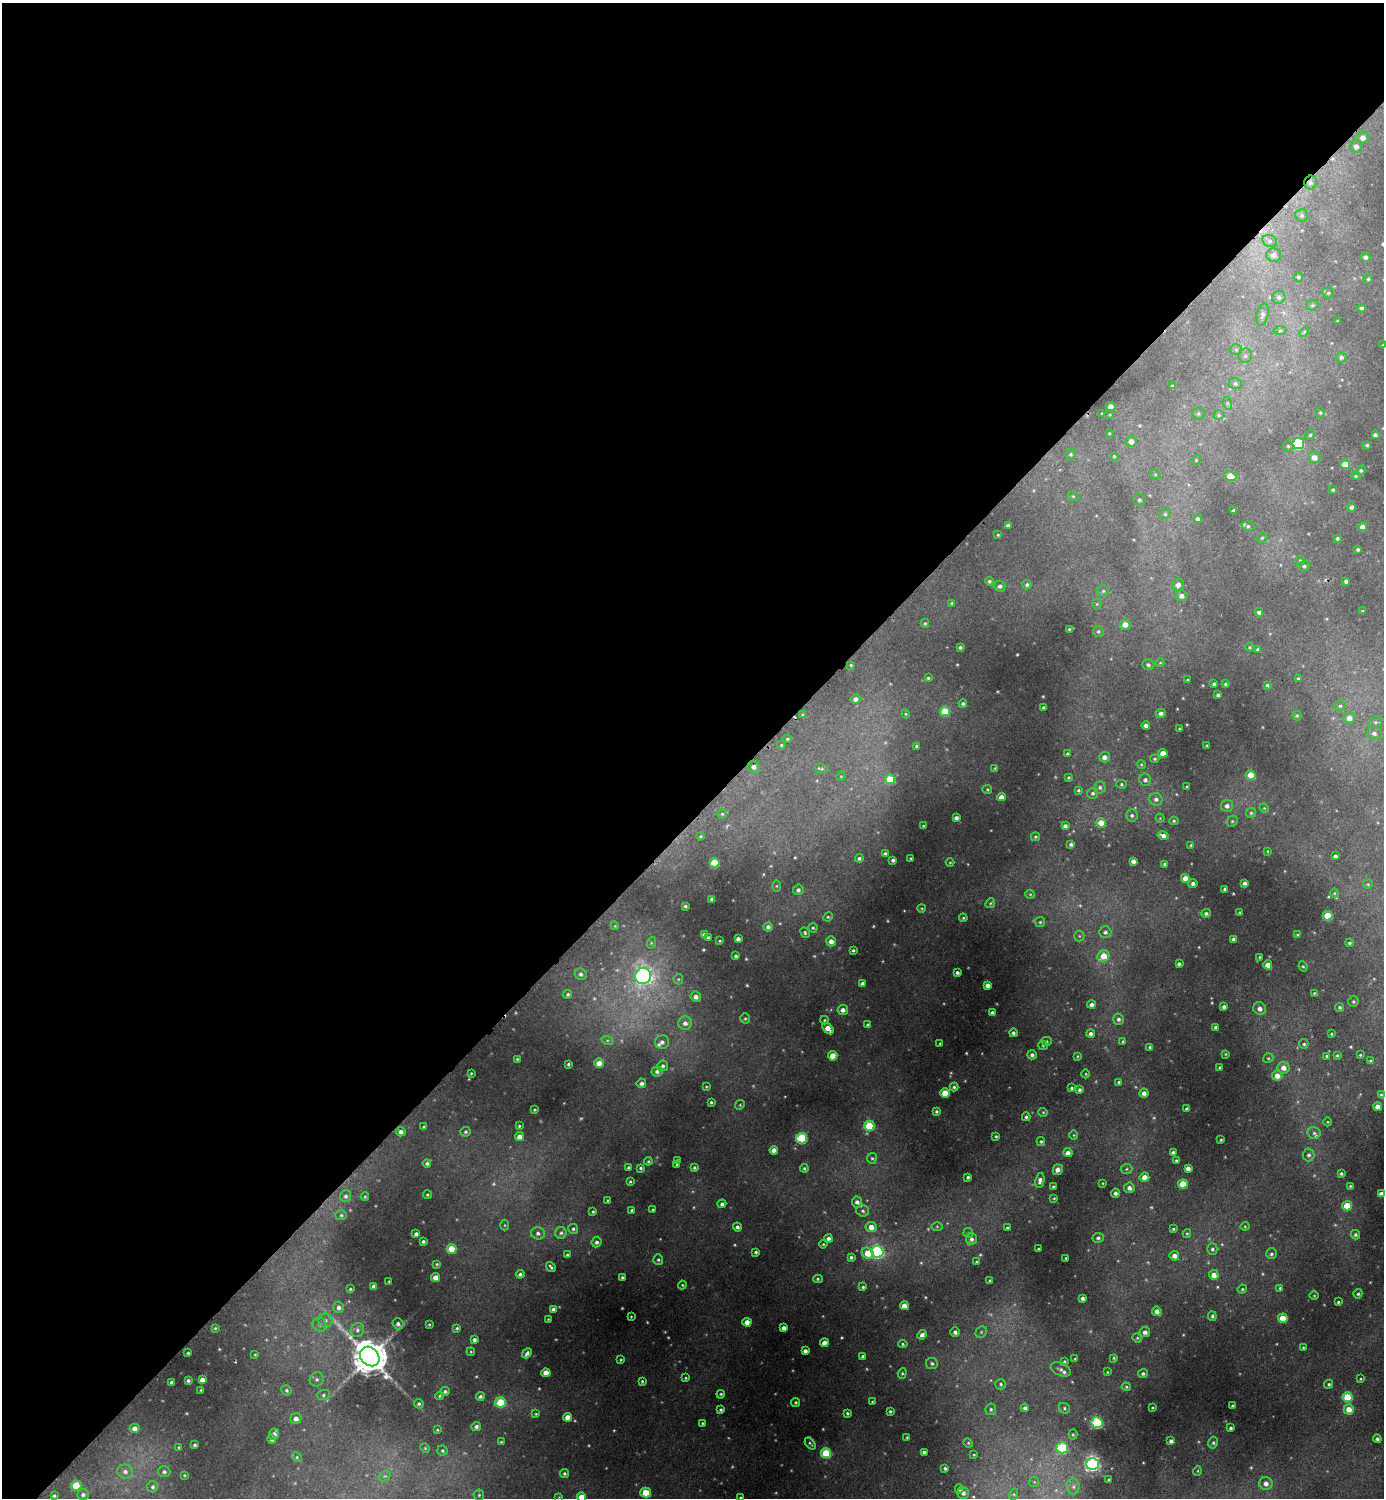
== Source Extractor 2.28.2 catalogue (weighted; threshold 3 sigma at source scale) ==
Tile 2 of 4 x 4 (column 2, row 1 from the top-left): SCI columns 1546-2927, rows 4496-5991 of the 5996 x 5997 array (HDU 1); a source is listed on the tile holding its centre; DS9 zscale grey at full resolution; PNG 1386 x 1500 px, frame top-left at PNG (2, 3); each listed source drawn as its Kron ellipse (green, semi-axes under 4 px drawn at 4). Shown black and unused: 55% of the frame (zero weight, under 2 of 3 exposures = <1% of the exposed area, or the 3 px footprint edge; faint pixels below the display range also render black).
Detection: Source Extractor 2.28.2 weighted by HDU 2 'WHT'; one run over the whole footprint, this tile lists its part. Background 0.0503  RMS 0.0059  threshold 0.0264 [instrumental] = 3 sigma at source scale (4.5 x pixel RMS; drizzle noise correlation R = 1.50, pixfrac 1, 0.05/0.05 arcsec/px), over >= 5 px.
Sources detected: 535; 11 too faint to see at this stretch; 2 cosmic-ray / hot-pixel residue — neither listed nor drawn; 7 inside a brighter listed object's ellipse — not listed separately; of the other 515, all 500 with FLUX_AUTO >= 0.441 (the completeness limit of this list) listed and drawn (15 fainter detections not listed), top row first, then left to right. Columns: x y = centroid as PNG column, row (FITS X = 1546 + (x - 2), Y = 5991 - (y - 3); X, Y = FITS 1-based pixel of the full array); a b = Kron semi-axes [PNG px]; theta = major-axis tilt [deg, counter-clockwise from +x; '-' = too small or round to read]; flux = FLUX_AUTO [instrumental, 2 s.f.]
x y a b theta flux
1363 138 6 6 - 3.9
1356 146 6 6 - 3.2
1311 183 7 6 - 1.9
1302 215 6 6 - 1.4
1270 241 7 6 - 1.6
1273 255 7 7 - 2.6
1365 257 5 5 - 2
1298 277 4 4 - 1
1368 279 5 4 - 0.9
1328 293 5 5 - 1.1
1279 297 7 6 - 1.6
1312 305 6 5 - 1.1
1362 308 4 4 - 1.4
1262 315 11 6 76 2
1338 321 3 3 - 0.91
1280 330 6 4 2 0.91
1304 332 6 3 47 0.69
1383 345 3 2 - 0.54
1236 350 6 5 - 1.2
1245 356 7 6 - 1.8
1341 357 5 5 - 1.6
1235 383 6 6 - 1.5
1172 386 3 3 - 0.81
1227 403 6 4 -72 0.87
1111 407 5 4 - 6.6
1320 412 5 4 - 0.78
1102 413 3 2 - 0.48
1198 413 6 6 - 1.2
1110 415 4 2 - 0.46
1219 415 5 5 - 1.1
1109 433 2 2 - 0.45
1310 435 5 4 - 0.96
1375 435 4 3 - 1.2
1131 441 5 5 - 4
1298 444 6 5 - 48
1367 445 4 3 - 0.91
1288 446 5 5 - 0.99
1071 454 5 5 - 0.99
1114 456 4 3 - 0.59
1314 457 6 5 - 4.4
1196 460 5 4 - 0.67
1345 464 5 5 - 7.2
1361 470 5 5 - 0.95
1155 474 5 3 - 0.65
1230 476 6 4 -11 8.7
1356 476 4 4 - 0.78
1333 490 4 4 - 0.92
1073 496 6 3 -19 0.69
1139 500 6 6 - 1.2
1351 507 4 4 - 1.8
1233 511 3 3 - 1.1
1165 514 5 5 - 1.2
1198 519 4 4 - 1.7
1008 526 4 3 - 1.6
1248 526 6 4 -14 1.2
1363 527 4 4 - 4.1
998 535 3 3 - 0.6
1262 538 6 5 - 0.85
1337 538 4 4 - 1.1
1358 549 3 3 - 1.1
1300 560 5 4 - 0.73
1304 566 5 5 - 1.2
989 581 4 4 - 1.1
1346 581 4 3 - 1.4
1027 585 5 4 - 1.2
1178 585 6 5 - 3.5
1000 586 5 5 - 1.7
1103 591 6 6 - 1.3
1182 596 6 5 - 3
952 603 4 3 - 0.67
1097 604 5 5 - 0.68
1362 611 3 3 - 0.48
1259 612 4 4 - 1.5
925 623 4 4 - 0.79
1125 624 5 5 - 5.2
1069 629 4 3 - 0.8
1098 631 5 5 - 1.2
960 647 4 3 - 1.2
1249 647 4 3 - 0.56
1258 649 3 3 - 1.2
1160 663 4 3 - 0.46
851 665 4 4 - 0.7
1148 665 6 5 - 1.3
928 678 3 3 - 0.77
1298 678 3 3 - 0.62
1188 680 3 2 - 0.59
1214 684 4 3 - 1.3
1225 684 3 3 - 0.88
1267 685 3 3 - 0.97
1218 695 3 3 - 1.2
856 699 5 4 - 2.9
963 703 4 4 - 1.2
1340 706 6 5 - 1.3
1043 707 3 3 - 0.8
945 711 5 5 - 16
1161 713 5 4 - 2.3
906 714 4 4 - 0.57
803 715 4 4 - 0.88
1297 715 5 4 - 0.74
1349 718 6 6 - 4.5
1375 722 7 5 21 1.5
1146 725 4 4 - 2.5
1180 729 3 2 - 0.71
1374 733 7 7 - 2.4
787 739 4 3 - 0.77
781 745 4 4 - 0.7
1207 745 3 2 - 0.52
917 746 4 3 - 0.9
1163 753 4 4 - 7
1067 754 4 3 - 0.7
1104 757 5 5 - 3.5
1155 759 4 3 - 0.77
1141 764 4 3 - 0.6
754 767 6 6 - 2.5
995 768 4 3 - 0.55
822 769 7 5 -16 0.99
1251 775 5 4 - 12
841 776 5 4 - 0.55
1068 777 3 3 - 0.87
890 779 5 5 - 18
1145 780 6 6 - 1.7
1121 784 5 4 - 0.82
1100 787 6 6 - 1.5
1187 787 3 2 - 0.63
987 789 5 4 - 0.73
1078 790 3 3 - 0.82
1093 793 5 5 - 1.3
1001 797 4 4 - 3.4
1156 799 6 6 - 2
1227 806 6 6 - 2.3
1264 808 5 4 - 0.57
1251 813 5 5 - 0.96
722 814 4 4 - 0.75
1132 815 6 6 - 1.3
956 818 4 3 - 1.7
1160 818 4 4 - 0.59
1174 821 5 4 - 0.84
1232 821 6 5 - 0.97
1101 823 5 4 - 8.9
923 826 3 2 - 0.47
1065 826 4 4 - 2.1
1163 835 5 4 - 2.4
701 836 4 3 - 0.67
1035 837 4 3 - 0.78
1071 844 4 3 - 1.4
1191 845 3 3 - 0.65
1267 851 4 2 - 0.45
885 854 4 3 - 1.2
1335 856 4 3 - 1.3
859 858 4 4 - 1.2
911 858 3 2 - 0.52
893 860 3 3 - 1.3
1133 861 4 4 - 2.8
950 862 4 3 - 0.48
714 863 5 5 - 18
1165 864 3 3 - 0.98
1185 878 4 4 - 5.5
1193 883 4 4 - 1.9
1244 883 4 3 - 1.8
1368 884 5 4 - 0.75
776 886 6 4 -89 0.66
1225 889 4 3 - 1.4
798 890 5 5 - 1.8
1334 893 4 4 - 0.58
1030 894 5 4 - 0.65
712 899 4 4 - 1.6
990 903 5 4 - 0.77
685 906 3 3 - 1
922 908 4 3 - 0.51
1240 912 3 3 - 0.68
1206 913 5 4 - 1.5
1328 916 5 4 - 20
828 917 5 4 - 0.81
963 918 4 3 - 0.7
1040 922 5 5 - 0.81
615 926 4 3 - 0.51
768 927 4 4 - 1.9
813 928 4 4 - 0.9
1105 932 6 6 - 1.6
805 933 6 4 -62 1
704 934 4 3 - 1.4
1297 935 3 3 - 0.63
1079 936 5 5 - 0.75
708 938 3 3 - 1.4
738 939 4 4 - 2
1234 939 4 4 - 2.6
720 941 3 2 - 0.52
831 941 5 5 - 3.7
651 943 6 4 73 0.78
1350 943 4 4 - 1
853 950 4 3 - 0.93
736 956 3 3 - 1.1
1103 956 6 5 - 12
1260 957 3 3 - 0.58
1179 964 4 3 - 1.3
1268 965 4 4 - 6.2
1303 966 5 4 - 0.84
957 973 3 3 - 1.4
581 974 6 5 - 1.6
643 976 8 8 - 200
678 979 5 5 - 0.85
863 984 4 4 - 2.3
988 985 4 4 - 3.4
1314 993 3 2 - 0.55
568 994 4 4 - 1
696 997 5 5 - 3
1353 1001 6 5 - 1
1091 1004 4 4 - 1.9
1224 1007 4 3 - 1.6
1340 1007 5 4 - 1.1
1260 1009 6 6 - 3.1
843 1010 5 5 - 2.8
992 1013 4 3 - 1.4
745 1018 5 4 - 0.94
1118 1019 5 5 - 1.7
825 1020 4 4 - 0.7
685 1023 7 6 - 3.2
868 1025 4 4 - 1.7
1215 1027 3 3 - 1.1
828 1028 7 4 -46 5.7
1013 1033 4 4 - 1.4
1091 1033 4 4 - 1.9
1331 1034 3 3 - 0.62
607 1040 6 4 -18 0.89
1046 1041 5 4 - 0.84
1123 1041 4 3 - 0.63
662 1042 7 6 - 2.4
940 1043 3 2 - 0.59
1304 1044 5 4 - 1
1043 1046 5 4 - 0.69
1150 1047 4 3 - 0.84
1226 1054 3 3 - 0.56
1032 1055 5 4 - 1.8
1337 1055 3 3 - 0.78
1360 1055 3 3 - 0.61
833 1056 4 4 - 8.6
1077 1056 3 3 - 0.57
1326 1056 4 3 - 0.7
1268 1058 5 4 - 0.79
517 1059 3 3 - 0.63
1371 1061 4 4 - 1.2
599 1063 5 5 - 5.4
568 1064 3 3 - 0.92
663 1066 5 5 - 1.5
1220 1068 3 3 - 0.98
1284 1068 6 6 - 4.8
657 1071 6 5 - 1.9
471 1073 3 2 - 0.63
1086 1074 4 3 - 0.47
1277 1076 5 5 - 6.4
1119 1082 3 3 - 1.3
641 1083 5 4 - 2
706 1087 3 3 - 0.55
954 1087 4 4 - 1.1
1071 1088 3 3 - 0.96
1079 1090 4 4 - 1.4
945 1093 4 4 - 12
1144 1093 4 4 - 2.7
1381 1095 4 4 - 0.83
711 1102 3 3 - 0.87
740 1105 5 4 - 0.68
1378 1107 4 4 - 5
1187 1109 3 3 - 1.5
535 1110 3 2 - 0.64
936 1111 4 3 - 0.91
1043 1112 5 4 - 0.71
1026 1117 4 4 - 1.2
1328 1122 4 3 - 0.47
519 1126 4 4 - 0.74
869 1126 5 5 - 27
424 1127 4 3 - 0.68
401 1132 5 4 - 2.6
466 1132 5 5 - 1.1
1314 1133 6 6 - 1.5
1074 1135 4 3 - 0.44
996 1136 3 3 - 0.75
519 1137 4 4 - 4
802 1138 5 5 - 37
1221 1140 3 2 - 0.59
1041 1142 4 3 - 0.85
774 1150 4 4 - 3.5
1173 1152 4 3 - 1.3
1068 1153 4 4 - 3.1
1309 1155 6 6 - 1.7
872 1158 5 5 - 0.97
677 1160 3 2 - 0.59
648 1161 4 4 - 0.74
1176 1161 4 3 - 0.83
427 1163 4 4 - 1.2
677 1165 4 3 - 0.74
629 1168 3 3 - 1.2
641 1168 3 3 - 0.88
694 1168 4 4 - 0.99
804 1168 4 4 - 0.91
1188 1168 4 4 - 2.9
1127 1169 6 5 - 0.93
1058 1170 5 5 - 3.3
1341 1173 4 4 - 1.2
968 1177 3 3 - 1
1144 1177 5 4 - 4.9
1040 1180 8 4 80 2.1
630 1181 3 3 - 0.67
1103 1183 4 3 - 0.46
1183 1184 5 4 - 15
1350 1186 3 3 - 0.6
1053 1187 3 3 - 1.2
1129 1188 5 5 - 2.5
1115 1193 4 4 - 1.8
1381 1194 4 4 - 3.9
427 1195 4 3 - 0.66
346 1196 6 5 - 1.7
365 1197 4 3 - 0.68
1054 1198 4 3 - 0.61
608 1200 3 2 - 0.57
857 1202 5 5 - 2.1
722 1204 4 4 - 1.7
1347 1206 5 4 - 15
632 1210 4 3 - 1.3
653 1210 3 3 - 0.61
863 1211 6 5 - 1.3
593 1212 3 3 - 0.8
341 1215 6 5 - 1.2
504 1225 5 3 - 0.6
937 1226 6 4 -1 0.78
1245 1226 4 4 - 0.58
737 1227 4 4 - 1.8
871 1227 5 5 - 5.1
1007 1228 4 3 - 0.93
573 1229 5 5 - 1.2
1173 1229 4 3 - 0.81
538 1233 7 6 - 1.9
561 1233 6 5 - 1.5
968 1233 5 5 - 0.82
1187 1233 4 4 - 0.66
416 1234 4 3 - 1.6
1355 1235 5 4 - 1.2
828 1238 4 4 - 1.9
1098 1238 5 5 - 1.4
972 1239 5 5 - 2
423 1241 3 3 - 1.2
597 1242 5 5 - 1.8
823 1244 4 3 - 0.64
451 1249 5 5 - 12
1038 1249 3 2 - 0.62
1212 1249 6 5 - 1.3
756 1252 4 3 - 1.1
877 1252 6 6 - 97
868 1253 6 5 - 11
1271 1254 5 5 - 1.3
567 1255 4 3 - 0.94
1174 1256 5 4 - 3.6
851 1257 3 3 - 1.1
1066 1258 3 2 - 0.53
658 1260 5 5 - 1.1
976 1262 4 3 - 0.65
437 1264 4 3 - 0.68
551 1267 5 3 - 1.1
520 1274 4 4 - 1.5
1214 1275 5 5 - 4.8
435 1277 4 4 - 5.1
622 1277 3 3 - 0.97
818 1279 5 4 - 0.85
389 1281 3 2 - 0.55
990 1281 3 3 - 0.8
682 1285 4 4 - 0.64
374 1286 4 4 - 2.4
863 1287 4 3 - 0.85
1280 1288 4 4 - 0.79
350 1289 3 3 - 0.8
1242 1289 5 4 - 0.76
1358 1294 5 4 - 0.97
1314 1296 5 3 - 0.49
1083 1298 4 3 - 1.8
1338 1302 3 3 - 0.88
904 1306 4 4 - 6.1
339 1307 6 5 - 2.3
553 1309 4 4 - 2.3
1157 1311 5 4 - 3.1
631 1316 3 2 - 0.46
1212 1316 5 4 - 1.1
1283 1318 5 4 - 15
548 1319 3 2 - 0.44
325 1320 7 7 - 2.3
747 1322 4 4 - 4.8
398 1324 5 5 - 2.1
429 1324 3 2 - 0.54
320 1325 7 6 - 1.8
215 1328 3 2 - 0.63
457 1328 4 3 - 0.82
784 1328 4 4 - 2.7
357 1330 7 6 - 1.7
955 1332 5 4 - 2.1
981 1332 6 5 - 1
1145 1332 5 5 - 2.6
922 1335 5 4 - 2.5
1137 1338 5 4 - 0.71
474 1340 4 3 - 1.6
824 1343 4 4 - 4.8
903 1344 4 4 - 0.8
1303 1348 4 3 - 0.6
805 1351 4 4 - 2.3
471 1352 4 3 - 0.51
188 1353 3 3 - 0.68
527 1353 5 3 - 1.6
255 1354 3 3 - 0.52
370 1356 11 8 -45 1500
863 1356 4 3 - 1.5
1114 1358 3 2 - 0.62
1075 1359 3 3 - 0.52
621 1360 4 3 - 0.68
1064 1361 4 4 - 0.74
932 1363 6 5 - 1.4
1061 1369 10 6 -22 2.1
1107 1372 3 3 - 0.48
546 1373 4 4 - 8.1
902 1373 5 4 - 0.82
1143 1374 5 4 - 1.2
686 1378 4 3 - 0.67
317 1379 7 6 - 1.8
1360 1379 4 3 - 0.54
188 1380 3 3 - 1.1
202 1380 4 4 - 3.8
642 1381 4 3 - 0.84
171 1382 3 3 - 1.3
1001 1384 5 5 - 1.1
1329 1384 5 4 - 0.96
1126 1387 4 3 - 0.7
201 1390 3 2 - 0.49
286 1390 5 5 - 1.2
445 1391 5 4 - 1.4
721 1394 4 4 - 0.9
323 1395 6 5 - 1.4
439 1396 4 4 - 0.65
480 1396 4 4 - 1.4
1347 1397 5 5 - 21
500 1402 5 5 - 22
796 1402 4 4 - 0.84
872 1402 4 3 - 0.54
419 1404 5 4 - 0.99
1232 1406 3 3 - 1.3
1025 1408 4 4 - 1.7
1064 1408 6 5 - 1.1
1153 1408 3 3 - 0.61
991 1409 6 5 - 1.1
1349 1409 5 5 - 6.9
721 1410 3 3 - 1
890 1411 3 3 - 0.95
847 1413 4 4 - 0.97
536 1414 4 3 - 0.6
568 1417 4 4 - 5.3
296 1419 5 5 - 3.5
702 1423 3 3 - 0.67
1097 1423 5 5 - 63
476 1426 5 4 - 1.8
134 1428 5 4 - 3.5
1231 1428 3 3 - 1
437 1430 4 3 - 0.63
274 1434 6 5 - 3.3
1073 1434 5 4 - 0.77
907 1437 3 2 - 0.57
272 1439 5 4 - 1.6
1377 1439 4 4 - 1.7
1171 1441 3 3 - 1.4
501 1442 3 3 - 0.63
968 1443 5 4 - 0.65
1213 1443 6 4 76 1.1
810 1444 7 3 -50 0.8
195 1445 3 3 - 1
179 1447 3 3 - 0.58
425 1448 5 4 - 0.64
1062 1448 6 5 - 43
442 1451 5 5 - 1.1
924 1452 3 3 - 1.5
826 1453 5 5 - 25
974 1455 4 2 - 0.49
297 1457 5 4 - 0.86
1093 1464 6 6 - 180
945 1468 3 3 - 1.1
1197 1471 5 3 - 0.48
125 1472 8 7 - 2.8
164 1472 6 5 - 1.5
564 1473 5 4 - 1.1
184 1475 3 3 - 0.52
385 1476 6 5 - 1.2
1109 1480 3 2 - 0.62
1034 1482 5 5 - 0.87
1266 1484 6 6 - 3.1
76 1486 5 5 - 21
153 1487 6 5 - 1.6
1073 1487 8 6 -89 2.1
959 1489 5 4 - 1.6
646 1492 5 5 - 14
963 1493 6 6 - 2.3
1014 1494 6 4 72 0.89
83 1495 6 5 - 2
479 1495 5 5 - 0.95
54 1496 4 4 - 1
559 1497 4 4 - 0.44
581 1497 5 4 - 8.9
740 1498 3 3 - 0.84
Overlapping masked pixels (flux is a lower limit): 1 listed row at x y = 1311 183
Isophote crosses this tile's border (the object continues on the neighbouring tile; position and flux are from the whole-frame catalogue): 5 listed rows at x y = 1383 345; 1375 435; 1381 1194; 581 1497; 740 1498